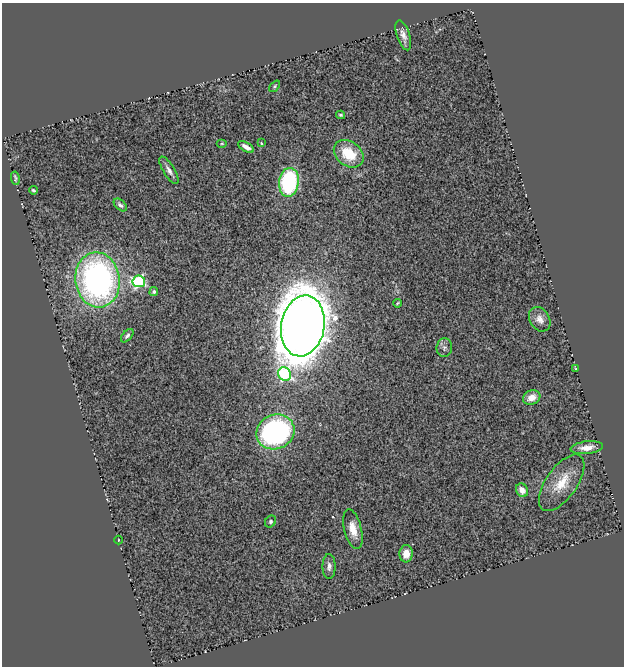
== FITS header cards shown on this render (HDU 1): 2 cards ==
NAXIS1  =                  622
NAXIS2  =                  664

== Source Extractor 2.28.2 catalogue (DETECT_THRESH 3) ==
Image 622 x 664 px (HDU 1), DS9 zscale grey, 1 PNG px = 1 image px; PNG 626 x 668 px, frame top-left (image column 1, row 664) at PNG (2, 3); each listed source drawn as its Kron ellipse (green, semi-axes under 4 px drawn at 4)
Background 0.996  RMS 0.16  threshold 0.468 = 3 sigma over >= 5 px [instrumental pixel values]
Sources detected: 32; all 32 listed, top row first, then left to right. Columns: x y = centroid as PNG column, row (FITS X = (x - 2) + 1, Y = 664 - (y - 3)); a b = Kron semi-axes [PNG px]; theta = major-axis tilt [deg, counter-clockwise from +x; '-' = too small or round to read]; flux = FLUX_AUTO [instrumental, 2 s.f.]
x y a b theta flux
403 35 15 6 -72 67
275 86 7 4 50 17
341 115 4 3 - 15
222 143 5 3 - 9.6
261 143 4 3 - 9.6
246 147 9 4 -31 63
349 154 16 12 -36 340
169 170 15 5 -58 51
15 178 7 3 -80 18
289 182 14 10 82 1100
33 190 4 3 - 17
120 205 8 5 -42 32
98 280 27 22 -82 3600
139 281 6 6 - 1500
154 292 4 4 - 26
397 303 4 3 - 10
540 319 13 9 -59 77
303 326 31 21 79 26000
127 336 8 4 48 27
444 348 9 7 84 43
575 368 4 2 - 6.2
285 374 7 6 - 1200
532 397 9 7 20 120
275 432 19 17 24 2100
587 448 16 6 6 100
562 483 33 15 55 270
522 490 7 5 -62 84
271 521 6 5 - 18
353 529 20 8 -76 130
118 540 4 3 - 6.7
406 554 8 6 85 120
329 566 12 6 -90 46